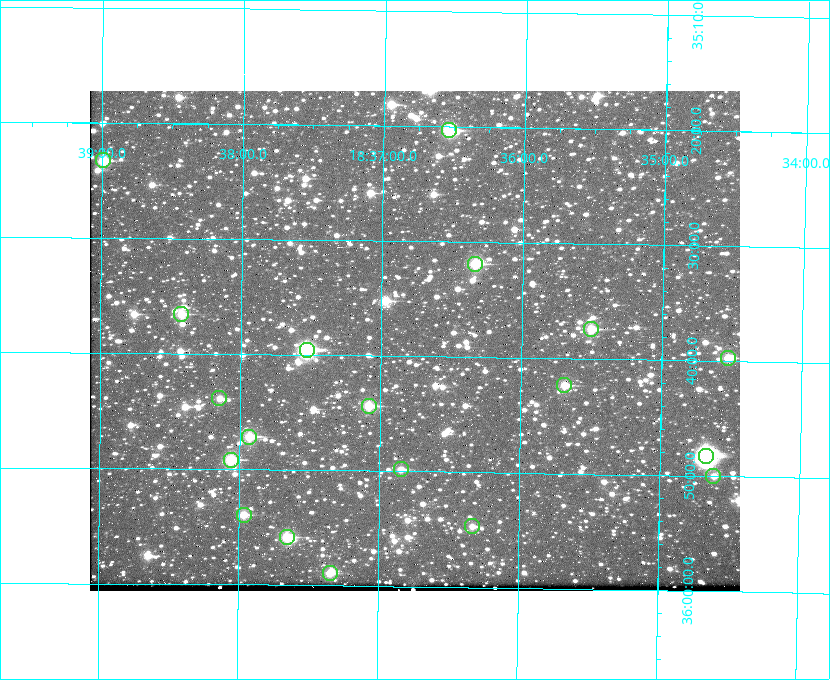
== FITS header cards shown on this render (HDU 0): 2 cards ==
NAXIS1  =                  650 / Width of table row in bytes
NAXIS2  =                  500 / Number of rows in table

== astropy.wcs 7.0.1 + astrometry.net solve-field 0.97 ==
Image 650 x 500 px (HDU 0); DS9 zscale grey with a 90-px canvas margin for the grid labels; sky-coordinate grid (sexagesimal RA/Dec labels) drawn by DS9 from the SOLVED WCS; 19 Tycho-2 reference stars matched to detected sources circled (green)
Header WCS: none
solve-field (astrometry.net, Tycho-2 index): SOLVED blind (the file carries no WCS)
Solved WCS: RA---TAN-SIP/DEC--TAN-SIP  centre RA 18:36:46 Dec +35:39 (279.19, +35.64 deg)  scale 5.21 arcsec/px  FOV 56.4' x 43.4'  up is +179 deg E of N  parity flipped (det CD > 0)
(file carries no celestial WCS; the grid is the blind solution)
Tycho-2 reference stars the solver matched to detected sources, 19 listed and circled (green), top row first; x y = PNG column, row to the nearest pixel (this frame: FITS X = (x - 90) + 1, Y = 500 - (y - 91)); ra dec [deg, ICRS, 3 dp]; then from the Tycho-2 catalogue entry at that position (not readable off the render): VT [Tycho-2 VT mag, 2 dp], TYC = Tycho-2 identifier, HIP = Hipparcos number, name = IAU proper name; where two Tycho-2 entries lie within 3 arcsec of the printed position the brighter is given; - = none
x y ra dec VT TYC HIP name
449 130 279.134 +35.339 9.91 2645-980-1 - -
103 160 279.747 +35.388 10.29 2645-648-1 - -
475 264 279.085 +35.532 9.84 2645-710-1 - -
181 314 279.606 +35.610 10.50 2645-565-1 - -
591 329 278.877 +35.623 10.37 2632-1282-1 - -
307 350 279.382 +35.660 8.88 2649-136-1 91311 -
728 358 278.632 +35.662 10.68 2636-195-1 - -
564 385 278.922 +35.705 10.37 2636-96-1 - -
219 398 279.537 +35.731 11.00 2649-31-1 - -
369 406 279.271 +35.739 10.27 2649-22-1 - -
249 437 279.483 +35.786 9.96 2649-1276-1 - -
706 456 278.667 +35.805 7.78 2636-68-1 91080 -
231 460 279.516 +35.819 10.07 2649-1464-1 - -
401 469 279.212 +35.831 10.99 2649-1529-1 - -
713 476 278.654 +35.833 11.29 2636-133-1 - -
244 515 279.492 +35.899 10.86 2649-1492-1 - -
472 526 279.083 +35.912 11.42 2649-1448-1 - -
287 537 279.414 +35.931 10.32 2649-1381-1 - -
330 573 279.337 +35.982 10.50 2649-1232-1 - -